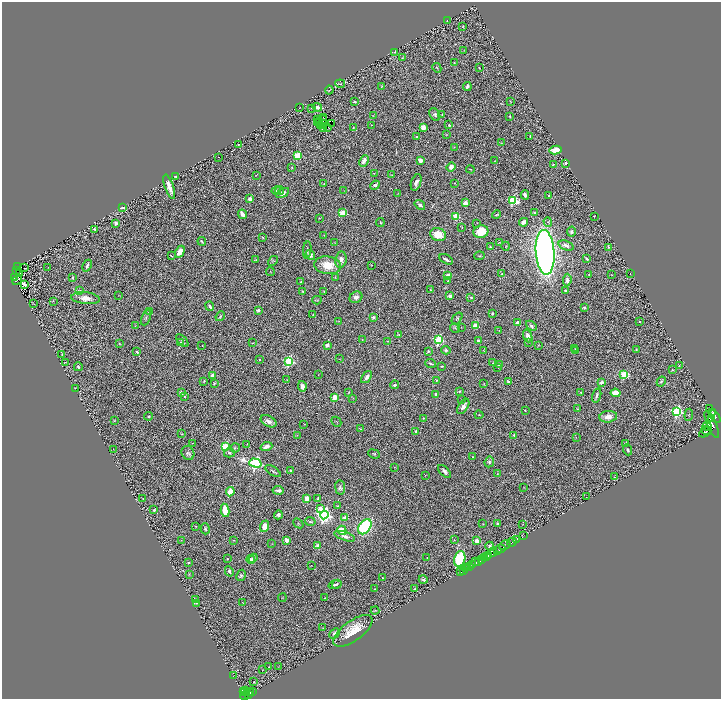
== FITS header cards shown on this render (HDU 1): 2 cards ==
NAXIS1  =                 1438
NAXIS2  =                 1393

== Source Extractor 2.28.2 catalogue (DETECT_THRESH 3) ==
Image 1438 x 1393 px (HDU 1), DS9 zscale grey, zoomed out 1/2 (1 PNG px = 2 x 2 image px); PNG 723 x 701 px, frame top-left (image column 2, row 1393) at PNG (2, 2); each listed source drawn as its Kron ellipse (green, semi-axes under 4 px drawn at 4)
Background 0.775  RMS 0.065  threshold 0.195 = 3 sigma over >= 5 px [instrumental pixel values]
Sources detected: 400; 38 cannot appear on this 1/2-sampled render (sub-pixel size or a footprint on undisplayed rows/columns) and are neither listed nor drawn; the other 362 listed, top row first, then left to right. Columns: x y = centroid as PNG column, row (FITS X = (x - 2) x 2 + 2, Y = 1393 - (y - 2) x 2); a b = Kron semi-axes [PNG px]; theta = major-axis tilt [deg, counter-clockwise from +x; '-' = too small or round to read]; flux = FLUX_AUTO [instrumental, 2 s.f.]
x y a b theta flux
447 21 2 1 - 4
463 26 3 2 - 7.9
464 50 3 2 - 4.5
394 52 3 3 - 9.3
402 58 3 2 - 7.2
454 62 2 1 - 4.8
437 68 5 2 - 10
479 68 2 1 - 5.9
340 84 5 3 - 13
381 86 3 2 - 6.3
467 86 4 3 - 50
329 90 4 1 - 8.2
510 101 3 1 - 4.7
355 102 3 2 - 20
299 107 2 1 - 3.1
317 107 5 3 - 58
311 108 2 2 - 6
435 115 7 5 -59 30
442 115 3 2 - 9.8
373 116 4 2 - 6.4
323 117 2 1 - 7.6
510 117 3 2 - 12
318 119 2 1 - 5.6
322 119 3 2 - 1.2
319 122 2 1 - 4.1
318 123 2 1 - 2.3
323 123 2 1 - 1.9
332 123 3 1 - 5.1
321 125 2 2 - 7.3
372 125 3 2 - 7.5
449 125 3 2 - 11
353 127 3 3 - 8.1
423 127 4 3 - 130
323 128 2 2 - 8.7
328 128 2 1 - 2.2
446 135 4 3 - 7.7
530 136 3 2 - 6.4
416 137 3 2 - 13
501 143 2 1 - 3.2
238 144 2 2 - 13
454 147 2 2 - 4
555 150 6 4 11 180
298 156 3 3 - 560
218 157 2 1 - 3.4
420 160 2 2 - 230
364 161 6 3 63 99
495 161 2 2 - 3.8
566 163 2 2 - 22
553 164 4 2 - 10
292 167 3 3 - 9.2
451 167 5 4 - 93
470 169 4 2 - 8.6
374 173 3 3 - 8.4
256 175 2 1 - 3.7
392 175 3 2 - 9.4
176 176 2 2 - 19
416 182 9 4 70 59
454 183 2 2 - 5.2
324 184 4 3 - 9.8
375 185 5 4 - 30
169 187 13 3 -70 110
280 190 5 4 - 21
344 190 2 1 - 3.5
276 191 4 3 - 19
282 193 7 4 30 65
398 193 2 1 - 5.2
525 195 4 4 - 43
549 196 2 2 - 54
250 199 4 3 - 54
513 201 4 3 - 1000
465 203 3 3 - 89
420 205 5 4 - 39
123 208 2 2 - 110
343 213 3 3 - 490
535 213 3 2 - 14
242 214 5 3 - 75
497 215 4 2 - 11
456 216 3 3 - 620
594 216 2 1 - 5
319 218 3 2 - 6.2
380 222 4 3 - 12
524 222 4 4 - 66
548 222 5 4 - 18
116 223 2 2 - 120
477 223 2 2 - 5.8
462 227 3 2 - 4.1
94 229 3 2 - 11
481 232 7 6 - 260
571 232 5 4 - 25
438 234 8 6 -17 220
324 235 2 1 - 3.2
263 237 3 2 - 11
202 241 4 3 - 15
335 242 3 2 - 6
500 242 3 2 - 6
566 245 8 4 -20 54
506 246 4 2 - 7
490 247 2 2 - 14
608 247 3 3 - 13
307 250 8 3 84 25
180 252 6 4 61 140
545 252 22 9 -86 9100
310 255 5 4 - 55
171 256 3 2 - 8.9
479 256 5 3 - 14
446 259 7 2 -30 31
587 259 4 2 - 27
256 260 3 2 - 6.5
341 260 8 5 81 83
273 261 5 4 - 16
328 265 13 9 -7 260
372 265 2 1 - 5.9
87 266 6 3 66 31
17 267 3 1 - 6.4
48 267 2 2 - 3.4
24 268 2 1 - 6.8
17 270 3 1 - 4.5
270 271 4 1 - 6.3
19 274 2 1 - 2.7
501 274 3 3 - 14
630 274 2 1 - 4.9
448 275 3 3 - 120
589 275 3 2 - 8.8
611 275 2 2 - 3.8
73 277 3 2 - 17
335 277 3 2 - 6.9
15 278 4 2 - 91
17 280 5 2 - 1.8
567 280 6 4 85 55
448 281 4 2 - 6.1
301 282 4 3 - 12
24 284 4 3 - 35
80 290 4 3 - 9.2
431 290 3 3 - 7
565 290 2 2 - 43
303 291 3 2 - 9.1
324 291 4 3 - 9.1
118 295 3 2 - 3.7
450 296 4 3 - 39
356 297 7 5 32 57
471 297 2 2 - 21
85 298 14 6 -6 120
317 300 4 3 - 13
53 301 2 1 - 5.2
34 304 3 2 - 5
210 306 5 3 - 32
584 308 3 2 - 17
258 310 2 2 - 92
150 312 4 3 - 50
492 313 3 2 - 17
313 315 3 2 - 5.1
220 316 5 3 - 20
146 317 8 3 66 22
373 317 4 3 - 15
457 318 7 3 53 14
339 321 4 2 - 7.1
639 322 2 2 - 16
517 323 4 3 - 56
135 326 3 2 - 6.3
475 326 3 3 - 350
531 326 6 4 -42 32
461 327 2 1 - 3
455 328 5 3 - 12
499 330 2 2 - 5.2
399 335 4 3 - 10
528 336 6 4 -70 65
362 340 3 2 - 7.9
439 340 3 3 - 1600
182 341 8 3 -48 24
388 341 4 2 - 7.2
478 341 2 2 - 52
119 343 3 2 - 8
181 343 2 2 - 33
253 343 4 2 - 5.9
528 343 3 3 - 9.1
202 345 2 2 - 4.1
327 345 2 2 - 190
538 345 3 2 - 6.2
575 349 3 3 - 7.9
636 349 3 3 - 12
446 350 5 4 - 28
576 350 4 2 - 5.1
428 351 3 2 - 13
484 351 3 1 - 4.5
137 352 2 2 - 56
62 354 2 2 - 3.5
259 359 2 2 - 14
340 359 2 2 - 3.6
289 361 3 3 - 1500
65 362 3 2 - 6.4
492 363 3 2 - 6.4
431 364 5 2 - 16
499 364 4 3 - 17
441 366 3 2 - 7.9
679 366 3 2 - 6.8
78 367 4 3 - 18
498 367 3 3 - 10
672 370 3 3 - 12
624 374 3 3 - 610
212 375 2 2 - 73
318 375 2 2 - 5.3
367 377 7 3 53 50
287 380 2 2 - 4.4
437 380 3 2 - 12
204 381 3 2 - 12
508 382 3 3 - 46
661 382 5 3 - 20
484 383 4 2 - 6.1
601 383 4 3 - 47
214 384 4 3 - 13
395 385 4 3 - 17
302 386 5 4 - 49
75 389 2 1 - 5.2
459 391 4 3 - 14
181 392 2 2 - 140
349 392 4 3 - 8.9
581 393 4 3 - 11
616 393 5 4 - 180
436 394 3 3 - 30
597 395 7 2 75 25
185 396 2 2 - 11
335 398 3 3 - 430
353 398 3 2 - 5.3
462 400 2 1 - 5
463 406 8 4 57 60
577 409 3 2 - 9.3
709 409 2 1 - 200
525 410 2 2 - 8.8
677 411 4 3 - 1900
713 413 2 1 - 320
479 415 4 2 - 8.8
689 415 6 3 86 16
148 416 4 3 - 14
715 416 8 4 -50 2400
608 417 9 5 7 110
424 418 4 2 - 9.5
712 418 2 1 - 390
114 421 3 2 - 6
269 421 8 5 -27 52
336 422 5 1 - 6.4
304 424 3 1 - 4.2
712 424 14 4 -66 4100
707 426 5 3 - 800
361 429 4 2 - 11
706 430 5 2 - 760
416 431 2 2 - 120
705 432 7 2 29 600
182 434 2 2 - 8.8
297 435 3 2 - 5.8
514 435 2 2 - 41
576 437 3 2 - 4.6
192 443 2 2 - 5
626 443 2 2 - 52
247 444 2 1 - 7.1
226 447 4 3 - 810
266 447 6 3 21 82
235 448 5 3 - 15
113 449 2 1 - 5.9
628 450 6 4 -70 28
188 453 7 6 - 32
229 453 5 4 - 21
374 454 6 4 -22 16
473 457 3 2 - 7.3
489 462 5 5 - 24
255 463 6 4 -15 3000
394 467 3 2 - 8
273 471 9 2 -33 23
290 471 3 2 - 20
444 471 8 4 -44 37
497 474 3 2 - 4.8
425 475 3 2 - 4.8
614 477 2 1 - 3.9
340 487 7 5 -83 28
524 487 3 2 - 4.4
278 490 5 2 - 40
230 492 4 3 - 230
586 497 2 2 - 4.3
307 498 3 3 - 84
318 498 4 2 - 18
143 499 2 1 - 3.7
338 506 3 2 - 11
320 509 3 3 - 200
154 510 2 2 - 49
225 510 7 3 -80 270
278 515 4 3 - 37
324 515 4 4 - 4600
345 518 2 2 - 270
310 521 5 3 - 19
298 523 6 4 -40 18
483 524 2 2 - 7
498 524 3 2 - 17
522 524 2 2 - 4.8
195 526 3 2 - 8.6
265 526 6 4 71 140
365 527 8 5 53 1600
205 529 5 3 - 20
342 530 5 3 - 240
345 536 11 4 -18 60
523 536 3 1 - 15
516 539 3 2 - 570
181 540 2 1 - 2.9
233 540 4 2 - 6.2
287 540 4 3 - 70
454 540 3 3 - 10
477 541 2 2 - 230
512 542 5 2 - 1400
272 544 2 1 - 3.6
505 545 6 3 29 570
318 546 3 3 - 95
490 546 4 3 - 32
501 549 4 2 - 430
497 551 4 3 - 320
493 552 4 3 - 460
489 555 3 1 - 760
485 557 3 1 - 190
487 557 2 2 - 230
253 558 5 4 - 39
427 558 2 1 - 6.8
227 559 2 2 - 14
250 559 4 4 - 26
460 559 8 5 74 720
481 560 2 2 - 190
479 561 2 2 - 350
188 562 2 2 - 7
475 562 2 1 - 87
311 565 2 1 - 6.9
473 565 2 1 - 300
467 567 2 1 - 17
469 567 2 1 - 150
465 569 2 1 - 55
463 570 2 1 - 17
229 571 5 3 - 30
461 572 2 1 - 35
189 574 4 2 - 8.4
241 575 6 4 62 27
382 578 2 1 - 6.8
423 580 4 2 - 18
337 584 5 3 - 23
335 585 7 3 16 32
374 589 2 1 - 5
415 589 3 2 - 12
282 598 4 1 - 4.6
324 598 2 2 - 5
196 599 4 3 - 23
243 602 2 1 - 4.1
197 603 2 2 - 8.2
375 610 4 3 - 8.8
323 628 2 1 - 3.4
353 631 23 10 36 290
335 633 6 4 45 38
268 667 2 1 - 7.9
279 667 2 1 - 3.8
262 670 2 2 - 4.8
234 676 3 2 - 6.8
253 682 2 1 - 16
246 691 2 2 - 46
243 692 4 3 - 330
253 692 2 1 - 2.3
244 693 3 1 - 130
251 693 2 2 - 35
248 694 2 2 - 220
244 696 4 2 - 270
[38 sub-pixel or undisplayed-footprint detections neither listed nor drawn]